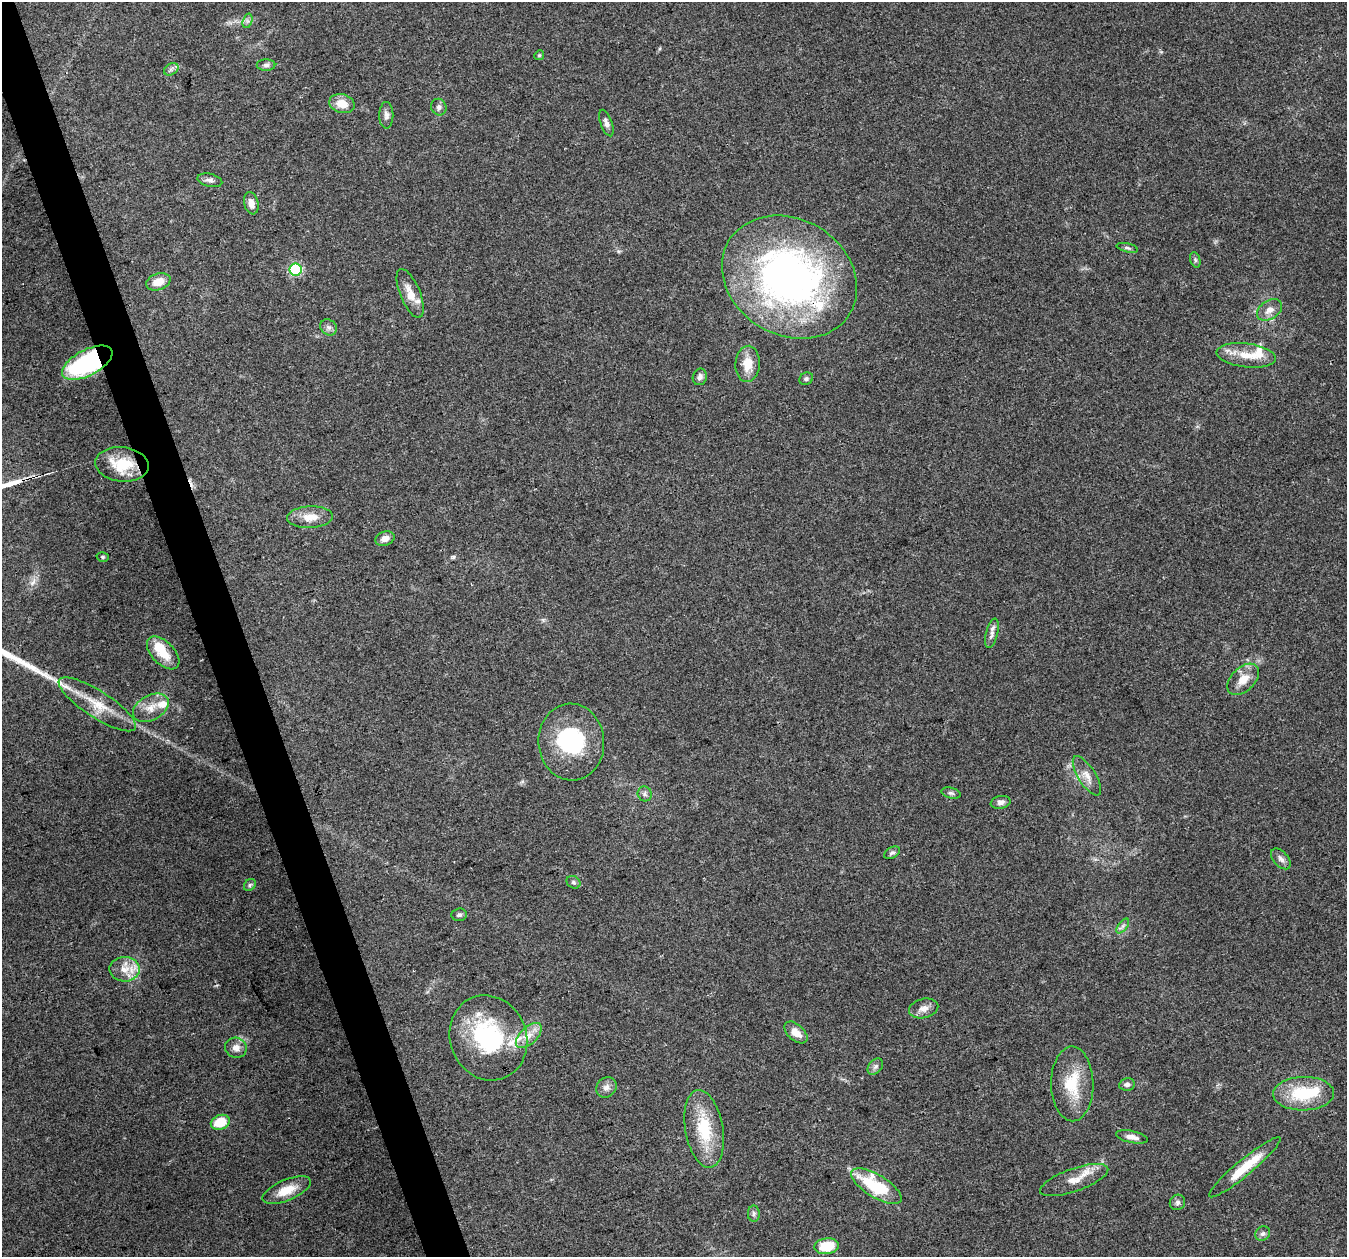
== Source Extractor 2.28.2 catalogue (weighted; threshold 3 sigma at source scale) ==
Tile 11 of 4 x 4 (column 3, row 3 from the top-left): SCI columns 2692-4036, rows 1376-2630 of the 5380 x 5206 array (HDU 1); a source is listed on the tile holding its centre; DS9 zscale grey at full resolution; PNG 1349 x 1259 px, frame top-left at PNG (2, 2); each listed source drawn as its Kron ellipse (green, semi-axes under 4 px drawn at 4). Shown black and unused: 3% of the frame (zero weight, under 3 of 4 exposures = <1% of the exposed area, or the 3 px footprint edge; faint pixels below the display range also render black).
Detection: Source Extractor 2.28.2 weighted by HDU 2 'WHT'; one run over the whole footprint, this tile lists its part. Background 0.0848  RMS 0.005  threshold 0.0225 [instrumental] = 3 sigma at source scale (4.5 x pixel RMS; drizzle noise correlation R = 1.50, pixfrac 1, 0.0396/0.0396 arcsec/px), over >= 5 px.
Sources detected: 75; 4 inside a brighter object's white glare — neither listed nor drawn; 6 inside a brighter listed object's ellipse — not listed separately; the other 65 listed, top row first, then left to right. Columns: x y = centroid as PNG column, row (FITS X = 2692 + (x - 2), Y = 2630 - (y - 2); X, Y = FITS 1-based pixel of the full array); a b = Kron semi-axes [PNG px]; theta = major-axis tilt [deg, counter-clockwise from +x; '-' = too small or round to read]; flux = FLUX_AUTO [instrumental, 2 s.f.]
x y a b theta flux
247 21 7 4 72 1.2
539 55 5 4 - 0.58
266 65 9 5 1 1.5
171 69 8 5 30 1.4
342 104 13 9 -15 7
439 107 8 7 - 1.8
386 115 13 7 -89 2.2
606 123 14 6 -70 2.2
210 180 12 6 -13 2
251 203 11 7 -77 3.4
1127 248 11 4 -13 1.1
1195 260 8 5 -72 0.96
296 270 6 6 - 47
789 277 71 58 -31 230
158 282 12 8 18 6.4
410 293 26 10 -68 6.8
1269 310 14 9 33 4
328 327 9 7 -39 1.8
1246 355 30 12 -7 10
87 363 27 13 27 72
748 364 18 12 86 8.4
700 377 8 7 - 1.8
806 379 7 6 - 1.1
122 464 27 17 -6 16
310 517 23 11 3 7.4
385 539 10 7 19 3.3
103 557 6 4 -15 0.78
992 633 15 6 76 2.5
163 653 20 11 -45 9.7
1243 679 19 11 43 7.2
97 704 45 13 -33 15
151 708 19 12 29 6.9
571 742 38 33 -86 44
1087 776 22 8 -58 4.8
951 793 10 5 -15 1.2
645 794 7 7 - 1.5
1001 802 10 6 12 1.8
892 853 8 5 27 1.2
1281 859 12 7 -47 2.2
573 882 7 6 - 1.1
250 885 6 5 - 0.97
459 915 8 6 3 1.4
1123 926 8 4 53 1.4
125 969 15 12 -1 7
924 1008 15 9 14 3.6
796 1032 13 8 -42 5
529 1035 16 8 44 4.9
488 1038 43 38 -68 56
236 1048 11 10 - 3.3
875 1066 9 6 48 1.6
1072 1084 37 21 -89 19
1127 1084 8 6 10 1.6
606 1087 11 9 45 2.9
1304 1094 30 17 1 25
220 1122 10 7 21 13
704 1129 39 19 -80 24
1132 1137 16 6 -12 3.2
1245 1167 46 8 40 15
1074 1180 36 11 19 8.7
876 1186 29 11 -31 28
287 1190 26 10 22 8.9
1177 1202 8 7 - 1.6
754 1214 8 6 88 1.3
1263 1233 8 7 - 1.5
827 1246 12 8 7 15
Overlapping masked pixels (flux is a lower limit): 2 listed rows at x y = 789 277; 87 363